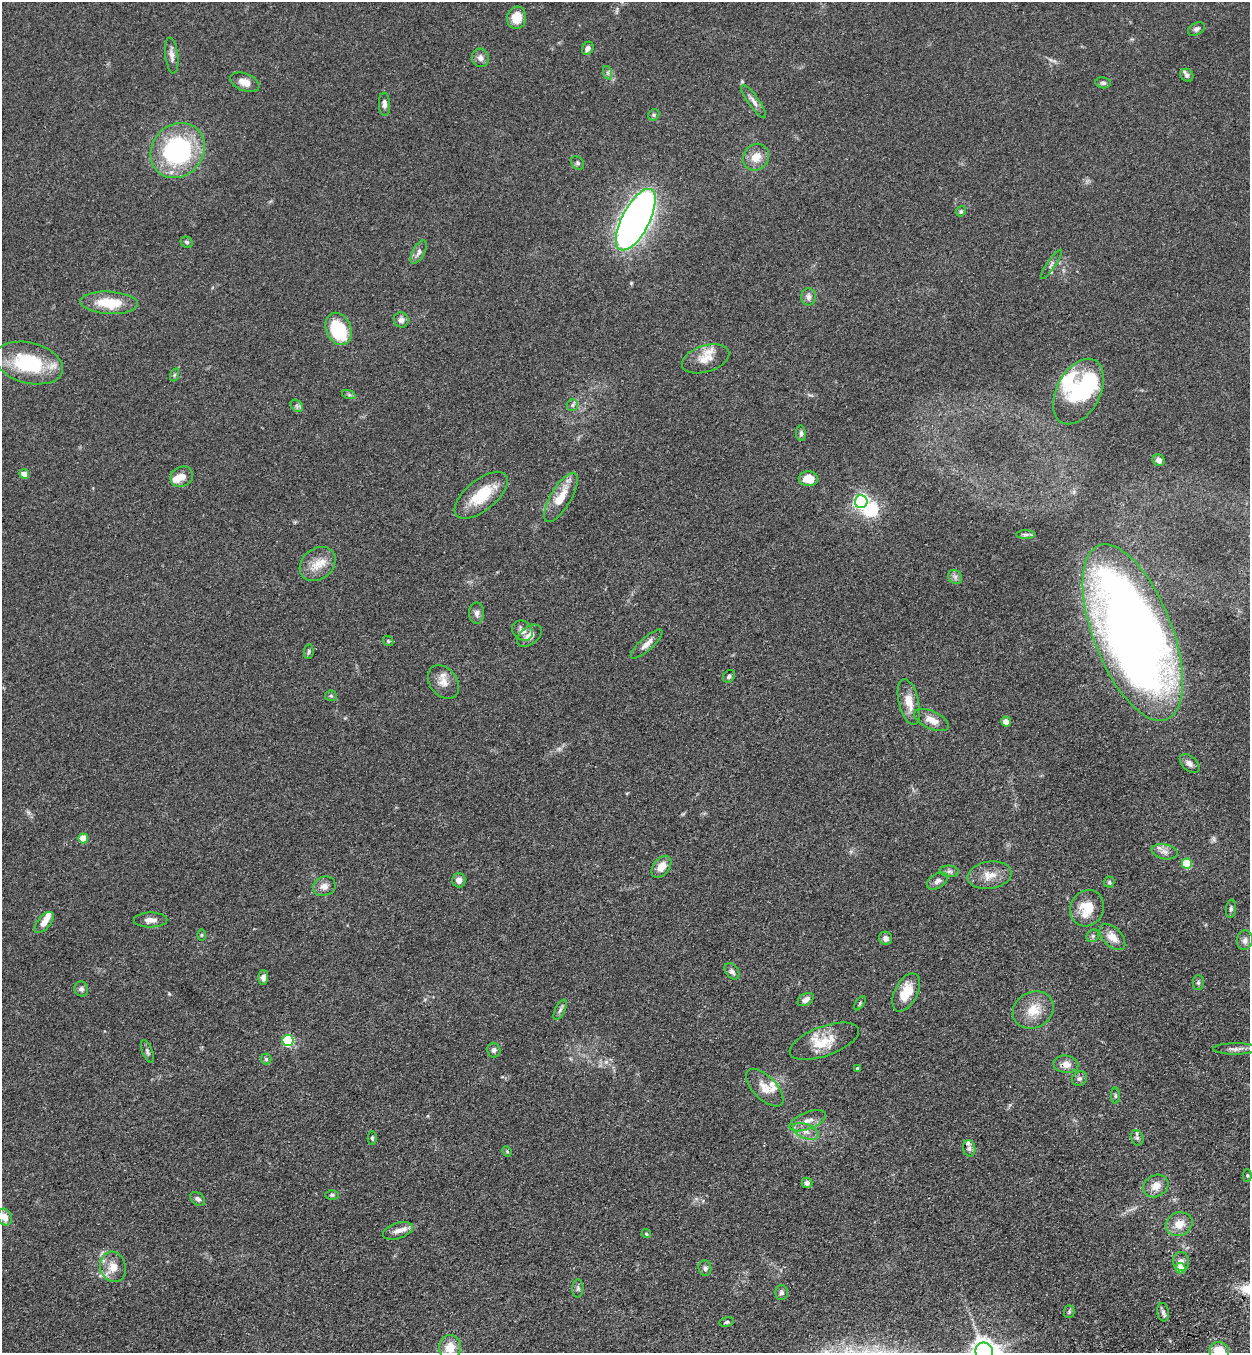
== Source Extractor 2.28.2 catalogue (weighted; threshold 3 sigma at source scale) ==
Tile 6 of 4 x 4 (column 2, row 2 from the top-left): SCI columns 1452-2699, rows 2815-4165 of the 5523 x 5630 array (HDU 1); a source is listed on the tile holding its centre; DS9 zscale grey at full resolution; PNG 1252 x 1355 px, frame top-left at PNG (2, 2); each listed source drawn as its Kron ellipse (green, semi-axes under 4 px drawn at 4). Shown black and unused: <1% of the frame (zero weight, under 3 of 4 exposures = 6% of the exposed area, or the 3 px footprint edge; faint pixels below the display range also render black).
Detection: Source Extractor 2.28.2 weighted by HDU 2 'WHT'; one run over the whole footprint, this tile lists its part. Background 0.0595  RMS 0.0065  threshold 0.0292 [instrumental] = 3 sigma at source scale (4.5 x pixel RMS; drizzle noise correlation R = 1.50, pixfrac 1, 0.05/0.05 arcsec/px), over >= 5 px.
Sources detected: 133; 3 inside a brighter object's white glare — neither listed nor drawn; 8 inside a brighter listed object's ellipse — not listed separately; the other 122 listed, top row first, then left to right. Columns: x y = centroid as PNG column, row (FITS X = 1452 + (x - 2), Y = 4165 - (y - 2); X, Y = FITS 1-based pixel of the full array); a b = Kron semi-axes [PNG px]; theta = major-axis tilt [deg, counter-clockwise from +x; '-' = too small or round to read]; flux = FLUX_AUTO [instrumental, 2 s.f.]
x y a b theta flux
517 18 11 9 82 11
1196 29 9 6 30 1.7
588 48 7 5 61 2.2
172 55 18 6 -83 3.9
480 58 9 8 - 3.2
608 73 7 4 -72 1.4
1187 75 7 6 - 2
245 82 15 8 -22 6.6
1103 83 8 5 -9 1.4
754 101 20 5 -55 3.5
384 104 11 5 -87 2.6
654 115 6 5 - 0.98
178 150 29 25 49 93
756 157 14 12 50 8.4
578 163 7 5 -48 1.3
961 211 5 4 - 1
636 220 34 14 63 430
187 242 6 5 - 1.4
419 252 13 6 62 2.5
1051 264 17 3 56 1.6
809 297 8 7 - 2.7
109 303 29 11 -3 21
401 320 8 7 - 2.9
339 329 17 12 -66 38
706 359 24 13 17 11
29 363 34 20 -14 46
174 375 6 4 71 0.98
1078 392 35 21 62 34
349 395 7 4 -20 1
572 405 6 5 - 1.3
297 406 7 5 -46 1.5
801 433 8 5 -84 1.4
1159 460 6 5 - 2.7
24 474 5 4 - 4.6
182 477 11 10 - 5.3
808 479 9 7 -2 11
481 495 32 15 39 22
561 497 28 10 59 13
861 502 6 6 - 180
1026 535 9 4 0 1.5
318 564 19 15 40 10
955 577 8 6 -46 2
477 613 11 7 89 2.6
522 631 11 9 -41 4.1
1133 632 93 39 -69 760
529 636 14 8 39 4.5
388 641 6 4 -46 0.77
647 644 20 6 42 4.6
309 651 7 4 83 1.1
729 676 7 5 47 1.6
443 682 18 13 -51 6.4
331 696 6 5 - 1.1
909 702 23 10 -76 9
931 720 18 8 -25 6.6
1006 722 5 5 - 5
1190 763 11 7 -43 2.9
83 838 5 4 - 12
1165 852 13 7 -12 3.6
1187 864 5 5 - 25
661 867 12 8 51 7
949 871 9 5 -6 1.9
989 875 22 13 9 9.2
459 880 7 6 - 3.6
937 881 11 7 32 2.8
1109 882 5 5 - 1.1
324 886 11 9 22 4.1
1087 908 18 16 63 14
1231 909 9 5 84 1.5
151 920 17 7 0 4.6
44 922 12 6 50 5.3
201 935 6 4 89 0.76
1093 936 7 5 46 1.3
1112 937 16 9 -46 6.7
886 938 7 6 - 2.8
1245 940 10 8 80 2.7
732 971 9 6 -51 2.2
263 977 7 5 88 2.6
1198 982 7 5 89 1.1
81 989 7 7 - 1.6
906 992 21 11 62 14
806 1000 9 5 32 3.5
860 1003 8 4 56 0.91
560 1010 11 4 64 1.7
1033 1010 21 18 28 13
288 1041 5 5 - 53
824 1041 36 15 20 15
1235 1049 22 5 0 3.6
494 1050 7 7 - 2.1
147 1051 12 5 -68 1.6
266 1059 5 5 - 1.1
1066 1064 12 8 -5 5
858 1068 4 3 - 1.4
1079 1079 8 7 - 1.9
765 1088 24 11 -45 7.6
1115 1096 8 4 -90 1
808 1121 19 8 21 5.6
806 1131 13 7 -23 4.5
372 1138 7 4 -89 1.2
1137 1138 8 6 -70 1.6
969 1148 8 6 -77 1.9
507 1151 5 4 - 0.87
1247 1175 6 4 -90 0.86
807 1183 5 5 - 2
1156 1186 13 10 30 6.5
332 1195 7 5 1 1.1
198 1199 8 6 -38 2
5 1217 9 7 -68 5.3
1179 1224 13 11 23 7.8
398 1231 15 7 18 4.6
646 1234 4 4 - 1
1181 1261 9 8 - 3
113 1267 15 13 -73 7.8
705 1268 8 6 -78 1.6
1181 1268 5 5 - 10
578 1288 9 5 87 1.5
781 1292 7 6 - 1.7
1069 1312 6 5 - 1
1163 1312 9 6 -80 2.1
727 1322 7 4 11 1.3
450 1348 13 11 82 9.3
1219 1351 10 9 - 16
984 1352 9 8 - 830
Overlapping masked pixels (flux is a lower limit): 1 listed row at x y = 1066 1064
Isophote crosses this tile's border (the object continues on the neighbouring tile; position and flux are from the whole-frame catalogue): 2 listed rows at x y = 1219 1351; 984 1352